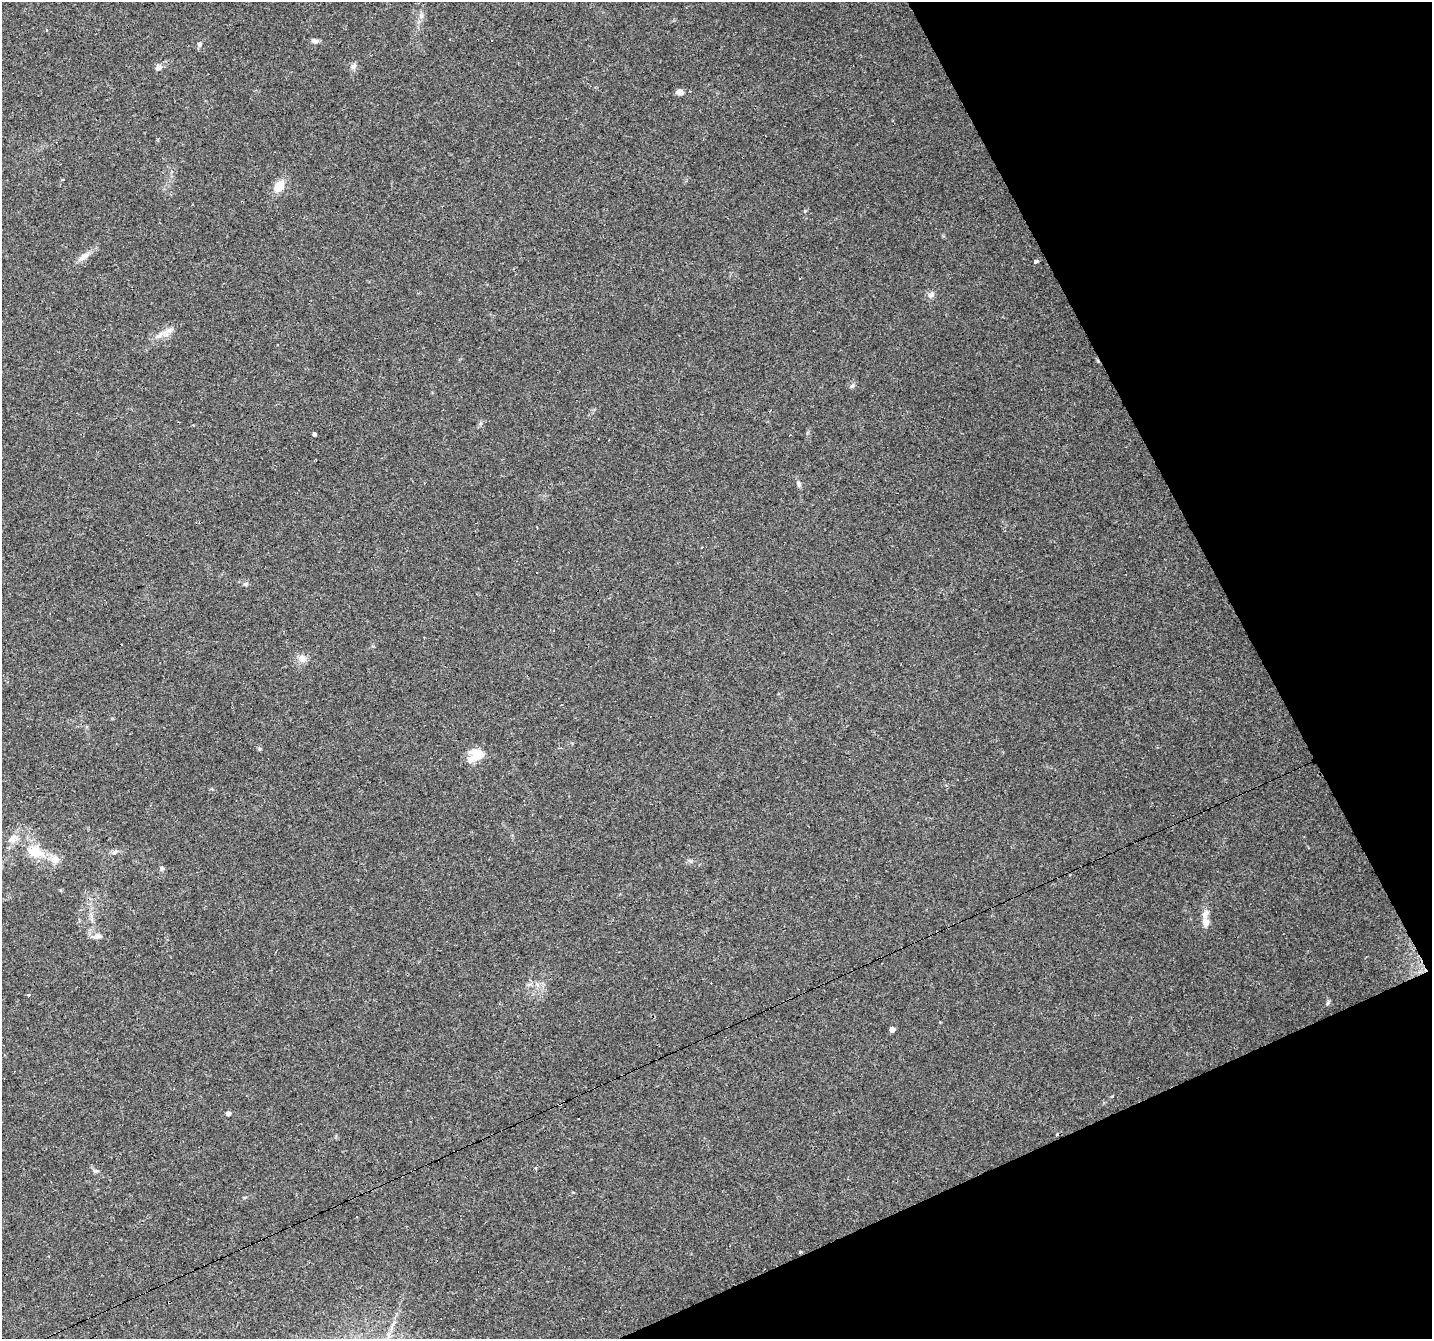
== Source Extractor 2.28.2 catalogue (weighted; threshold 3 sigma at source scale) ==
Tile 12 of 4 x 4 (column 4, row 3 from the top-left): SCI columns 4291-5720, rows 1490-2826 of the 5720 x 5594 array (HDU 1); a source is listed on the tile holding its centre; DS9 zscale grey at full resolution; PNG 1434 x 1341 px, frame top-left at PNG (2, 2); no overlay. Shown black and unused: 21% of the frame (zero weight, under 3 of 4 exposures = <1% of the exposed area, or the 3 px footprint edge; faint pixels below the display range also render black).
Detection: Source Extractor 2.28.2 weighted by HDU 2 'WHT'; one run over the whole footprint, this tile lists its part. Background 0.0436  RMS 0.005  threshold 0.0225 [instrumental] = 3 sigma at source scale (4.5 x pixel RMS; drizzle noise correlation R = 1.50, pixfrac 1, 0.0396/0.0396 arcsec/px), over >= 5 px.
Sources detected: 43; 13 cosmic-ray / hot-pixel residue — not listed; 2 inside a brighter listed object's ellipse — not listed separately; the other 28 listed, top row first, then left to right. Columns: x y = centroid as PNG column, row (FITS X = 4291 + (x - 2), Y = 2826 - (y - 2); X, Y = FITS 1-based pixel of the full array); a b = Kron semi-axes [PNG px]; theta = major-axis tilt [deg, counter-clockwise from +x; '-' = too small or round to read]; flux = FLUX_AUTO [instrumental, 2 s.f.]
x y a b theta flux
421 15 8 5 -58 1.3
314 41 10 5 -6 1.6
200 44 6 5 - 1.2
353 66 9 6 51 1.6
159 67 10 8 32 2
680 92 7 5 -6 3.4
62 180 4 3 - 0.4
279 186 14 10 60 7
83 257 16 7 34 3.4
1036 261 4 4 - 1.6
931 295 9 7 49 1.8
159 336 9 6 39 2.1
852 386 7 4 44 0.87
314 434 4 3 - 3.2
798 484 8 6 -69 1.4
302 659 10 10 - 3.5
561 705 3 2 - 0.44
476 754 19 16 -2 8.4
13 838 15 10 39 4.4
115 851 8 5 53 1.2
35 852 26 16 -14 13
162 869 7 6 - 0.96
1206 922 12 8 -85 3.7
98 936 14 7 11 2.4
29 995 3 3 - 3.6
892 1029 4 4 - 3.1
228 1113 4 4 - 2.1
95 1171 8 5 -6 1
Unlisted compact peaks at least as high as the median listed source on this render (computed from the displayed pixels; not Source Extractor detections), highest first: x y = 1328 1002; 805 211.